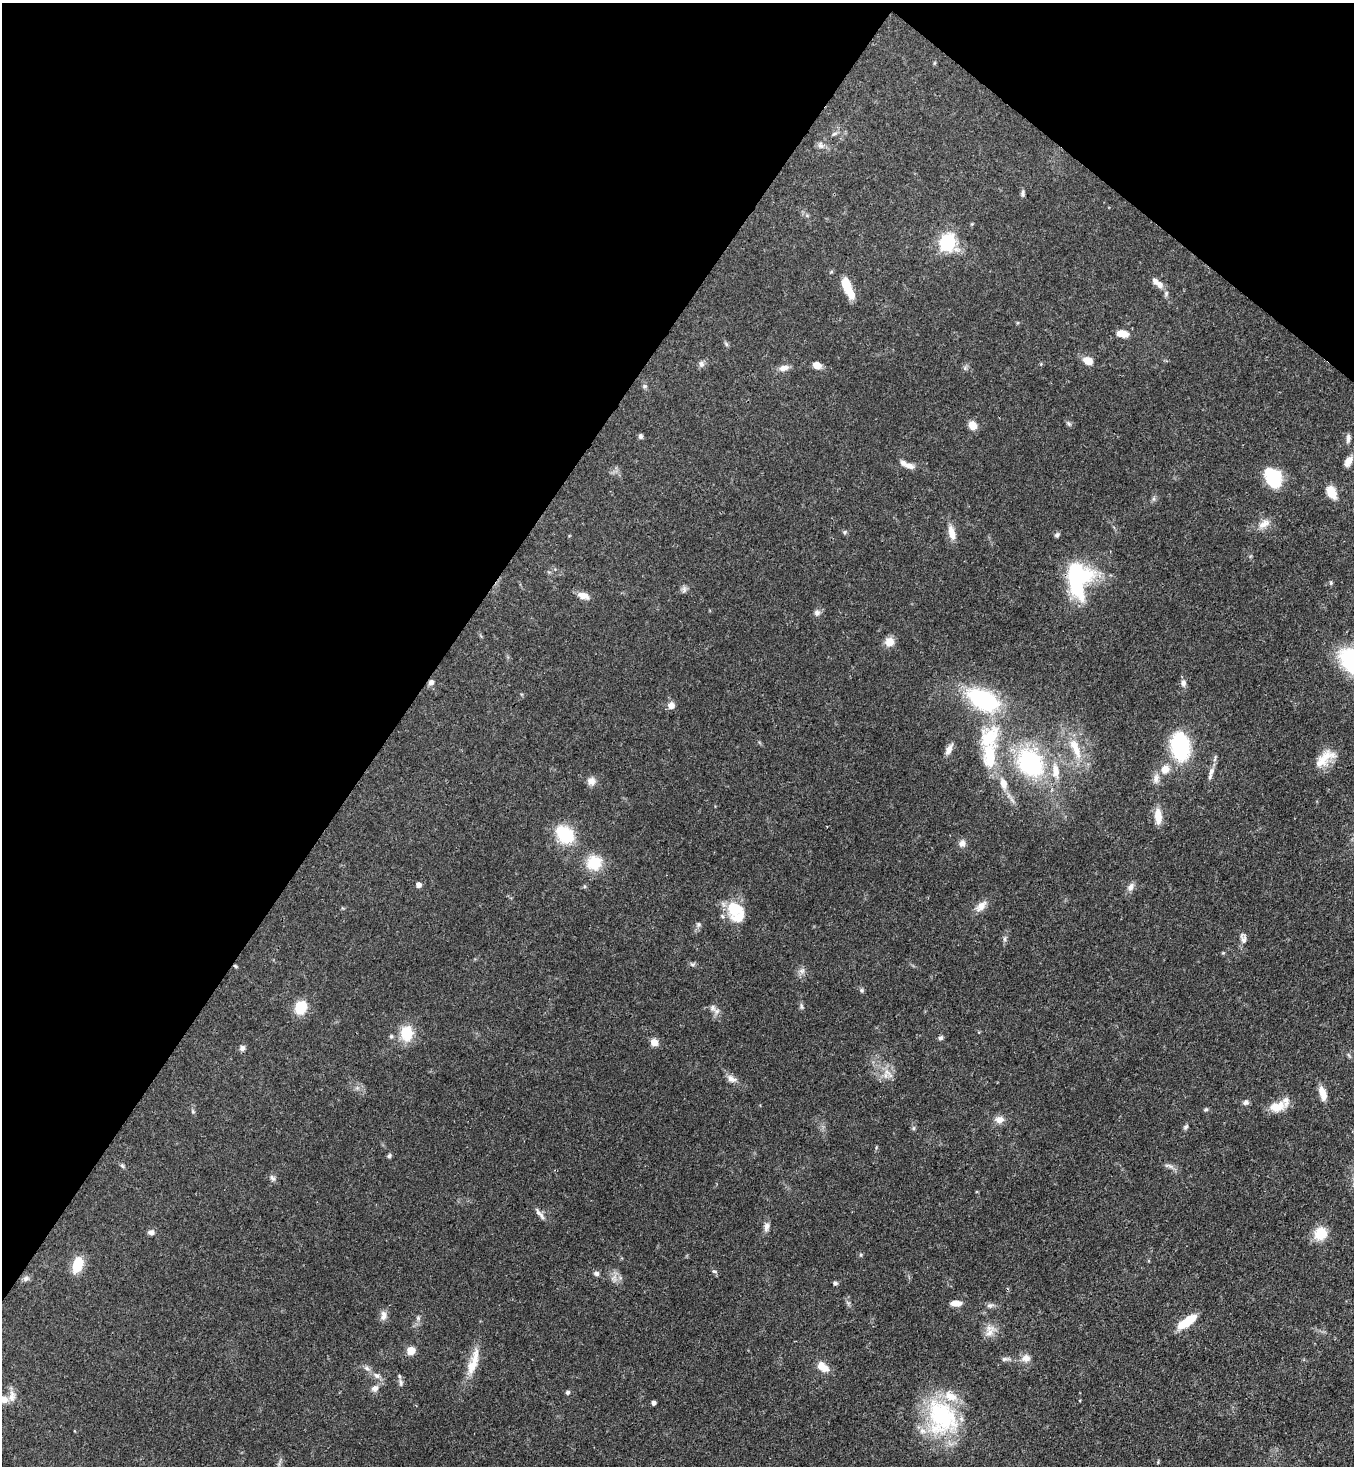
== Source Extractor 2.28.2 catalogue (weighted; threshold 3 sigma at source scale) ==
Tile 2 of 4 x 4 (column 2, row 1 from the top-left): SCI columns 1716-3067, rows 4453-5916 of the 5996 x 5974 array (HDU 1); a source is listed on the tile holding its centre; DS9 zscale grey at full resolution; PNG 1356 x 1468 px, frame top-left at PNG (2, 3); no overlay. Shown black and unused: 34% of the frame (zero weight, under 3 of 4 exposures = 7% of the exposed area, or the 3 px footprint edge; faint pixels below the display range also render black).
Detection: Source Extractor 2.28.2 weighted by HDU 2 'WHT'; one run over the whole footprint, this tile lists its part. Background 0.0681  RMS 0.0035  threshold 0.0158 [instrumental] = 3 sigma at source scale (4.5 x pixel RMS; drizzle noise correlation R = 1.50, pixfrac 1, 0.05/0.05 arcsec/px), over >= 5 px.
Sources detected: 120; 1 inside a brighter object's white glare — not listed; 9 inside a brighter listed object's ellipse — not listed separately; the other 110 listed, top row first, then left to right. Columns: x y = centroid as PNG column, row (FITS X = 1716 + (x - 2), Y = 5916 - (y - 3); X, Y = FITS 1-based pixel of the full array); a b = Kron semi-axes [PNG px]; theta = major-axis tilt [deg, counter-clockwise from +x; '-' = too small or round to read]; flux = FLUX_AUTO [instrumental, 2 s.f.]
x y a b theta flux
934 63 6 3 71 0.35
834 133 8 4 9 0.69
820 145 10 7 -69 1.4
1023 193 8 5 87 0.81
947 242 7 6 - 90
1159 285 11 7 -39 2.4
848 289 25 8 -66 8
1122 334 12 7 -5 3.9
726 344 7 4 -72 0.57
1088 361 11 8 -25 3.9
701 364 8 7 - 1.2
817 365 7 6 - 3.8
784 368 14 7 16 2.1
645 386 6 6 - 0.67
1068 423 8 4 -59 0.65
972 425 8 7 - 4.1
641 436 6 5 - 0.77
1348 438 12 5 83 1.2
1348 462 13 7 57 2.7
909 466 15 7 -17 2.2
1273 478 20 14 -64 15
1331 492 16 9 -64 5
1264 524 18 9 30 3.1
845 532 6 5 - 0.54
951 533 19 8 -77 3.7
1057 535 7 5 46 0.74
1078 580 37 24 87 39
1331 583 6 4 84 0.51
684 589 10 6 90 1.1
583 596 14 7 -15 3.1
817 613 9 8 - 1.3
889 642 10 9 - 3.8
431 682 7 6 - 1.3
1183 683 9 7 -81 1.4
983 700 41 22 -26 35
671 705 8 8 - 2.2
989 737 39 27 59 21
1180 747 22 16 -78 32
1075 748 34 11 -67 9.1
949 749 16 7 65 2.1
1325 757 29 14 23 6.3
1030 763 31 23 -52 43
1165 769 12 11 - 3.7
1211 773 20 6 73 2.3
1156 778 14 7 82 2.1
591 781 11 10 - 2.2
1003 783 14 9 -77 3.5
1158 816 20 8 -85 4.5
565 834 19 13 -47 18
962 843 10 8 74 1.8
594 863 18 17 - 9.6
418 885 5 5 - 1.9
1131 887 11 8 54 1.8
981 906 17 10 50 2.9
735 908 21 17 -3 10
699 924 7 7 - 0.85
1005 939 8 4 82 0.79
1243 939 14 7 -75 1.9
692 964 8 4 -1 0.68
235 966 5 4 - 0.44
802 971 9 6 39 1.4
862 990 7 6 - 0.65
801 1006 10 4 -85 0.72
301 1007 9 7 64 16
713 1008 10 8 -59 1.7
406 1033 18 14 -89 8.9
940 1038 7 5 30 0.78
654 1042 8 7 - 3.1
242 1048 8 6 55 1.1
888 1073 19 6 -48 2.5
731 1079 13 8 -24 2.1
1323 1093 17 7 -75 3.7
1246 1102 8 7 - 1.1
1277 1106 22 12 13 5.5
1206 1109 5 5 - 0.52
999 1120 12 10 -1 2.4
1186 1127 7 5 22 0.66
389 1156 7 5 72 0.62
122 1166 7 5 -67 0.62
1170 1166 12 5 -32 1.2
272 1178 11 5 -56 0.95
540 1214 21 4 -52 1.5
767 1227 12 7 79 1.6
151 1232 8 6 0 1.3
1320 1234 14 13 - 7.7
861 1255 5 3 - 0.38
78 1265 16 10 72 8.9
714 1271 7 5 -27 0.65
597 1274 7 6 - 0.98
26 1278 9 7 11 1.2
835 1283 5 4 - 0.73
956 1303 12 6 0 3
990 1305 13 4 6 1
383 1315 14 8 -90 1.9
418 1318 6 5 - 0.64
1187 1322 23 8 34 8.3
989 1333 20 8 53 3.1
411 1351 5 5 - 9.6
1026 1358 12 10 12 2.5
1005 1359 11 5 4 1.1
473 1363 38 10 72 7.8
822 1367 15 9 -38 4.5
367 1368 8 6 -22 1.1
377 1375 9 7 -29 1.6
401 1382 11 6 -75 1.2
375 1388 10 9 - 1.7
567 1392 5 5 - 0.78
4 1399 12 9 3 2.7
653 1403 4 4 - 1.1
942 1417 47 38 -67 39
Overlapping masked pixels (flux is a lower limit): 2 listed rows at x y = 431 682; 235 966
Isophote crosses this tile's border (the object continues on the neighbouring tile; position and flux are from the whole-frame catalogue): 1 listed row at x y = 4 1399